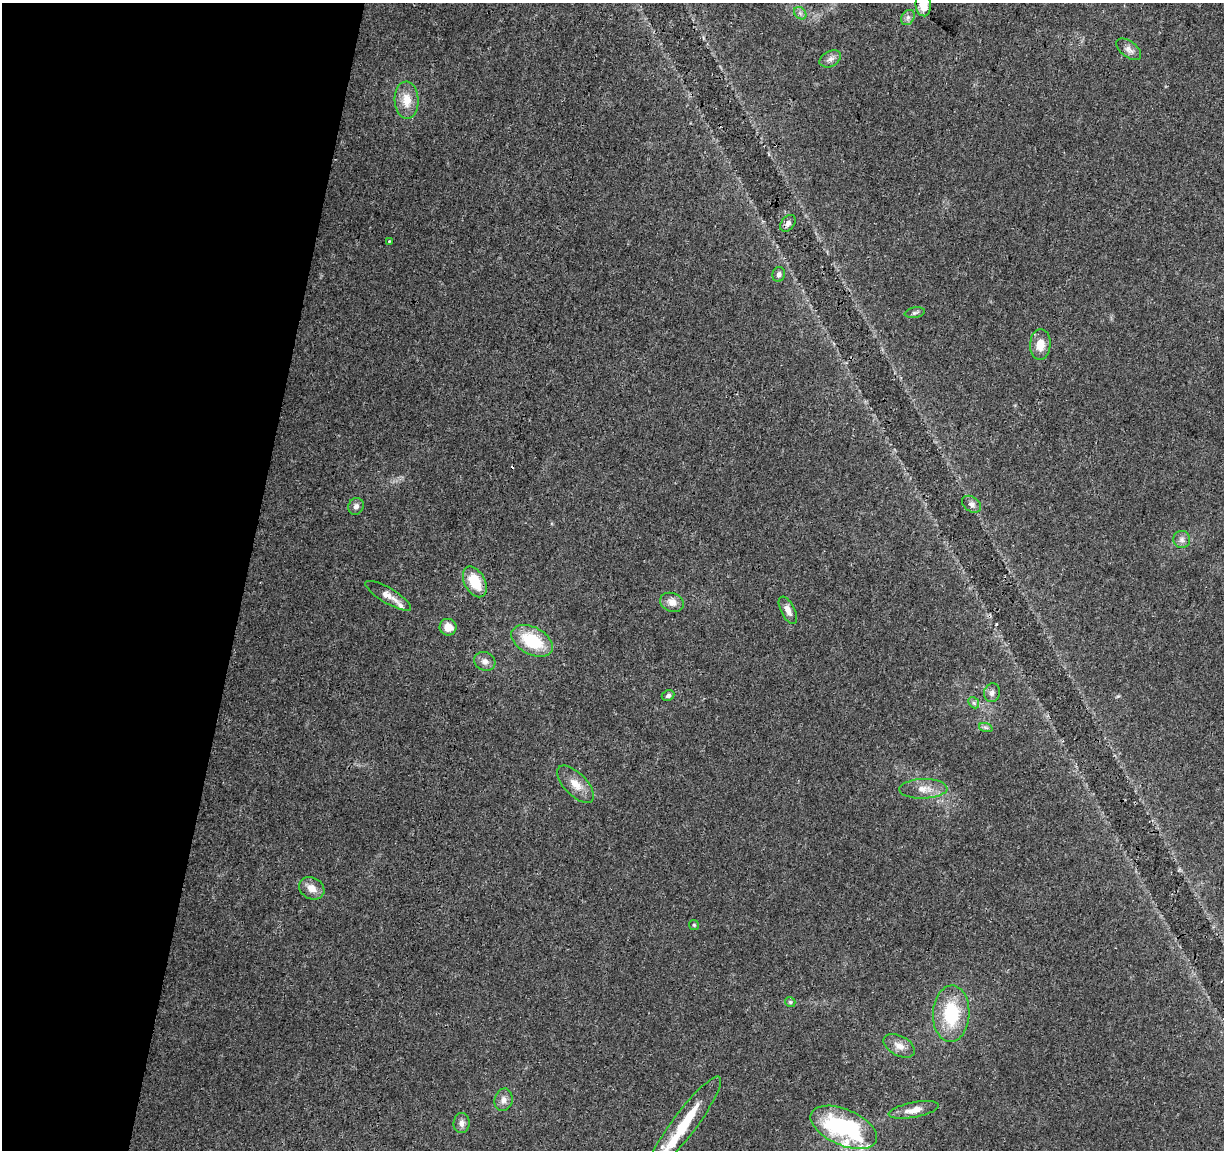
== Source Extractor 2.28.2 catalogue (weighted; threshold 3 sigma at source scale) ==
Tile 9 of 4 x 4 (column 1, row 3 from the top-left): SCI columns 1-1222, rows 1373-2520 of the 4895 x 5100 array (HDU 1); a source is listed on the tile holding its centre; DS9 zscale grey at full resolution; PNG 1226 x 1152 px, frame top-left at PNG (2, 3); each listed source drawn as its Kron ellipse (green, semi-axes under 4 px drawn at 4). Shown black and unused: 20% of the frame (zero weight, under 3 of 4 exposures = <1% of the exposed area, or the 3 px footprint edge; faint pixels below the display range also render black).
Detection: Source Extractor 2.28.2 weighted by HDU 2 'WHT'; one run over the whole footprint, this tile lists its part. Background 0.0215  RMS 0.004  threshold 0.0182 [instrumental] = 3 sigma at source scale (4.5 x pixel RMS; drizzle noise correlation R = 1.50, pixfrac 1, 0.0396/0.0396 arcsec/px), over >= 5 px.
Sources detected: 41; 1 cosmic-ray / hot-pixel residue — neither listed nor drawn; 3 inside a brighter listed object's ellipse — not listed separately; the other 37 listed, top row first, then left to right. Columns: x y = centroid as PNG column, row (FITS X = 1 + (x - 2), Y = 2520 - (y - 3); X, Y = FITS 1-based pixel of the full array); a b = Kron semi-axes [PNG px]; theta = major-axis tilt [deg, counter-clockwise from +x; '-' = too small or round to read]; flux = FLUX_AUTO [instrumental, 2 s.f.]
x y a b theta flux
923 5 11 7 -85 6.7
800 13 7 5 -45 1.1
908 17 8 6 56 1.3
1129 49 14 8 -37 2.3
830 59 11 7 28 1.9
407 100 18 12 -87 6.7
788 223 9 6 53 1.7
389 241 3 3 - 0.37
779 274 7 6 - 1.5
915 313 10 5 11 1
1040 344 15 10 86 5.5
972 504 10 7 -33 1.7
356 506 9 7 64 1.7
1182 540 8 8 - 1.7
475 582 16 10 -62 12
388 596 26 7 -31 4
672 602 12 9 -20 3.3
788 610 15 7 -63 2.9
448 627 8 8 - 4.4
532 641 22 13 -28 19
485 661 11 9 -26 2.3
992 693 9 8 - 1.6
668 696 6 5 - 1.2
974 703 6 4 -46 0.79
986 728 7 4 -19 0.84
576 784 23 11 -45 5.5
923 789 24 10 2 5
312 888 13 10 -30 3.7
694 925 5 4 - 0.49
790 1002 5 5 - 0.6
951 1014 28 18 87 22
899 1046 17 10 -28 3.5
504 1100 11 9 76 2.5
914 1110 25 7 11 4.2
462 1123 10 8 85 2
684 1124 59 12 53 23
844 1127 35 18 -23 58
Isophote crosses this tile's border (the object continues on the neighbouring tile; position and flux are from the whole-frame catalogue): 1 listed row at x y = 923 5